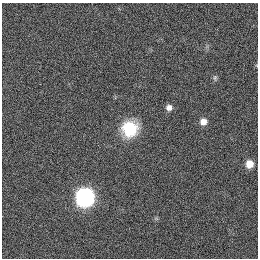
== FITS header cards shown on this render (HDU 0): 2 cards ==
NAXIS1  =                  256
NAXIS2  =                  256

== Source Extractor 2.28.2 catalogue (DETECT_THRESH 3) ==
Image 256 x 256 px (HDU 0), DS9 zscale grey, 1 PNG px = 1 image px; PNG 260 x 260 px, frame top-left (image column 1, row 256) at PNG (2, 3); no overlay
Background 1130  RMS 5.2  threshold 15.7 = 3 sigma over >= 5 px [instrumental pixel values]
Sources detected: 6; all 6 listed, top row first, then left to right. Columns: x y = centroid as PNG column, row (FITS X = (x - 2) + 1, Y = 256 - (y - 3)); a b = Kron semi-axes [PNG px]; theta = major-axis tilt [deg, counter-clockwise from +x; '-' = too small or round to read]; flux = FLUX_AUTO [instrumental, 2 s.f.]
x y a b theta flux
215 78 7 5 70 660
169 107 6 6 - 1800
203 122 7 7 - 2400
130 129 15 15 - 16000
249 164 7 6 - 4400
85 197 9 9 - 130000